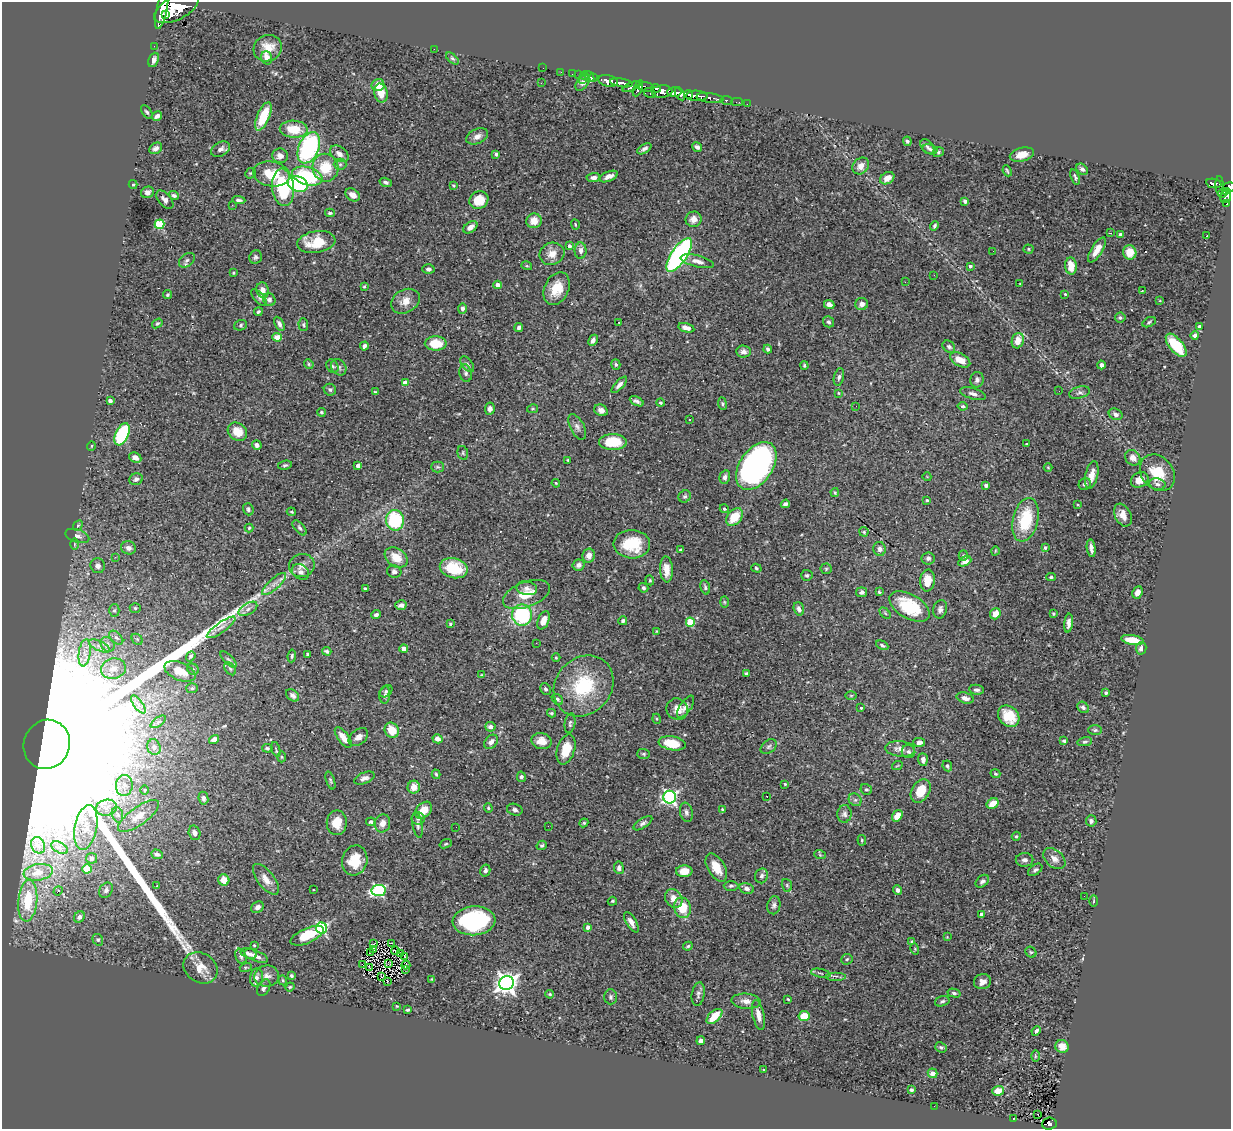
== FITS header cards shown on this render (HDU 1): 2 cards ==
NAXIS1  =                 1229
NAXIS2  =                 1127

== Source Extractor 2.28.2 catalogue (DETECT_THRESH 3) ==
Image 1229 x 1127 px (HDU 1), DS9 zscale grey, 1 PNG px = 1 image px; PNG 1233 x 1131 px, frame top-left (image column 1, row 1127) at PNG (2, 2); each listed source drawn as its Kron ellipse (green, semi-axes under 4 px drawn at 4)
Background 0.827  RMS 0.025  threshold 0.0741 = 3 sigma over >= 5 px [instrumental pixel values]
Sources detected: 503; of the 503, the 500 brightest by FLUX_AUTO listed and drawn (3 fainter detections omitted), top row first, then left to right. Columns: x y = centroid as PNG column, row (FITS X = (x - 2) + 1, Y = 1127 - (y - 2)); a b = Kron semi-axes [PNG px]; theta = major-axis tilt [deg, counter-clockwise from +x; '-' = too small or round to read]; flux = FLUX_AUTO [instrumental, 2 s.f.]
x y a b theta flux
162 8 21 5 78 3900
176 8 24 11 27 7500
165 15 4 3 - 850
154 46 2 2 - 8.9
268 48 14 13 - 23
434 49 2 2 - 5.9
267 58 7 5 -74 13
452 59 8 4 -41 2.9
154 60 7 5 67 6.7
543 68 2 2 - 9.2
561 72 2 2 - 17
572 74 2 2 - 10
579 75 2 2 - 15
585 76 4 2 - 25
589 76 6 3 -51 32
594 78 3 2 - 30
582 79 3 2 - 74
608 81 10 5 -11 1800
541 83 3 3 - 1.6
583 83 9 5 54 9.3
621 83 11 3 -9 1400
378 85 6 6 - 18
632 87 10 4 22 590
646 87 8 4 -5 510
638 88 8 3 67 590
656 88 5 3 - 510
662 92 10 6 5 1400
674 92 7 5 -1 2400
381 93 9 6 -78 23
650 93 6 4 -32 230
680 94 7 4 -59 1300
688 94 4 3 - 410
697 96 11 5 -1 1600
710 98 13 5 -8 520
726 100 6 3 -9 60
737 102 5 2 - 16
747 104 2 2 - 6.9
147 112 8 4 -54 2.9
157 116 5 4 - 6.9
263 116 15 6 67 54
294 129 14 8 -2 41
477 136 11 7 25 8.9
907 141 5 4 - 2.7
697 147 5 4 - 4.9
927 147 8 5 -49 4.9
156 148 7 5 35 6
309 148 16 10 66 220
221 149 10 6 29 7.7
644 149 8 4 32 5.5
930 149 7 5 -10 3.8
939 152 5 4 - 2.5
339 154 10 7 -38 9.4
496 154 4 3 - 3.5
1022 155 12 6 14 18
280 156 8 7 - 9.9
340 164 6 6 - 3.5
861 166 9 7 46 12
325 168 14 13 - 49
1082 169 6 5 - 5
1007 171 6 3 -65 2.4
250 173 5 5 - 2.4
271 174 18 12 -10 54
307 176 16 9 -17 120
608 176 10 5 22 9.7
594 177 7 4 4 6.6
1075 177 8 3 -72 3.2
887 178 7 5 32 15
386 182 6 4 -16 3.8
1214 183 8 4 -9 220
133 184 4 4 - 2.1
298 184 10 7 -21 110
453 185 4 3 - 1.5
1220 186 10 4 -87 280
283 187 19 11 -83 120
1229 187 6 5 - 500
1225 191 3 3 - 140
147 192 7 5 25 7.7
1223 193 5 4 - 150
174 195 5 4 - 3.4
353 195 8 6 -35 9.9
1226 195 8 5 82 340
165 200 11 6 -49 8
239 200 7 3 -5 3.8
479 200 10 8 29 28
965 201 4 3 - 4.4
1227 204 4 3 - 25
232 205 2 2 - 22
330 213 5 3 - 3
694 219 8 7 - 13
534 221 8 7 - 18
159 224 5 4 - 110
575 225 5 3 - 1.7
934 226 5 3 - 3
470 227 8 5 38 10
1110 233 3 3 - 1.8
1120 234 3 3 - 2.4
1207 236 2 2 - 1.4
316 242 19 11 9 45
569 246 4 3 - 4
1029 249 5 4 - 1.9
1097 250 14 5 59 16
581 251 8 6 89 7.4
993 251 2 2 - 1.3
1130 252 7 6 - 25
552 254 12 11 - 17
679 255 20 7 56 450
256 257 7 6 - 3.6
187 260 9 6 38 4.9
697 261 17 5 -13 10
527 266 5 3 - 1.7
970 266 3 3 - 4.3
1071 266 8 6 -85 24
428 269 6 5 - 4.4
233 273 4 3 - 1.8
934 275 2 2 - 1
905 282 3 2 - 2.5
1020 284 3 2 - 1.1
498 285 4 4 - 12
364 286 3 2 - 1.7
557 289 17 12 64 35
263 290 8 6 -77 11
1142 291 2 2 - 1
1065 294 4 3 - 1.6
167 295 4 4 - 2.7
259 297 10 5 -48 4.2
269 300 6 6 - 6.5
405 301 15 11 30 17
1160 301 3 2 - 1.3
862 304 6 6 - 8.3
829 305 5 4 - 8.5
462 309 5 4 - 5.2
258 312 4 3 - 2.8
1120 318 5 5 - 3.5
618 322 3 2 - 2.6
829 322 6 5 - 3.8
1149 322 7 4 29 2.8
157 323 6 4 37 2.6
279 324 8 4 -61 5.6
241 325 6 5 - 2.7
303 325 6 4 -87 2.9
1199 327 4 3 - 7.4
519 328 4 4 - 4.9
686 328 8 4 -14 9
1195 335 4 4 - 5
277 337 5 4 - 24
593 340 6 4 62 6.2
1018 341 8 6 74 20
436 343 11 7 1 40
1176 345 14 6 -50 63
364 346 4 3 - 4.4
949 347 7 5 -41 3.9
768 349 4 4 - 3.3
744 351 7 6 - 6.5
960 360 11 6 -29 20
309 364 5 4 - 2.2
467 364 9 5 -52 4.3
616 364 5 4 - 2.8
1101 365 4 4 - 5.5
333 366 7 5 -53 3.4
804 366 4 3 - 2.2
339 367 9 7 -54 5.5
466 373 9 6 -77 4.9
839 377 9 5 78 4.8
977 380 8 6 76 5.9
405 383 4 4 - 17
619 385 10 4 47 6.2
330 390 6 5 - 3.3
1059 391 2 2 - 1.3
375 392 4 4 - 2.1
1080 392 11 6 13 5.6
839 393 4 3 - 1.5
973 394 13 5 -15 6.7
110 400 4 3 - 5.6
637 401 7 3 -25 4.9
660 403 4 4 - 2.4
722 404 6 4 -83 2.4
856 406 2 2 - 1.8
963 406 5 4 - 2.9
490 409 6 5 - 6.8
532 409 5 4 - 2
601 410 7 5 -27 6.8
321 412 4 4 - 2.4
1116 414 7 5 -26 6.9
690 420 2 2 - 1.4
577 427 14 7 -63 7.4
237 432 10 8 -37 24
122 434 12 6 65 150
613 442 14 8 0 59
1027 444 3 2 - 1.6
257 445 5 4 - 5.8
91 446 5 3 - 1.3
463 453 7 5 -78 3.2
135 458 6 5 - 11
1133 458 8 7 - 9.9
568 460 3 3 - 1.6
285 465 7 4 10 2.9
358 466 4 4 - 12
756 466 26 16 56 550
438 467 6 5 - 3.2
1048 468 4 3 - 1.3
1157 473 20 15 -51 47
1092 475 14 6 77 15
725 477 7 5 75 5.8
927 477 4 3 - 1.1
136 479 7 5 22 6.5
1140 480 9 7 31 15
556 483 4 3 - 1.6
1085 484 6 5 - 4.2
1157 484 8 5 -12 5.3
986 485 3 3 - 6.2
835 492 4 3 - 1.8
685 496 6 5 - 3.5
927 500 4 3 - 1.8
785 504 4 4 - 5.8
1078 505 4 2 - 1.3
248 509 6 5 - 3.8
724 509 5 4 - 2.2
291 512 4 3 - 1.7
1123 515 12 8 -65 14
735 517 10 7 49 39
395 520 10 9 - 120
1026 520 22 12 77 78
78 526 5 4 - 1.8
249 528 4 4 - 1.9
300 528 9 5 -48 4.1
864 532 5 4 - 2
77 536 12 6 -19 8.2
74 544 6 4 89 2.1
632 544 18 14 -4 61
129 548 7 6 - 7
1045 548 3 3 - 3.2
1091 548 9 4 -82 6.6
880 549 7 6 - 5.9
681 550 3 3 - 2.6
995 551 5 3 - 1.4
589 556 7 6 - 10
963 556 5 4 - 2.2
115 557 3 2 - 2.7
396 558 12 9 -34 27
928 558 6 6 - 5.3
965 561 7 4 28 8.9
578 565 6 5 - 6
98 566 7 7 - 7.6
302 566 13 11 18 12
454 568 14 10 -14 62
756 568 5 4 - 2.5
666 569 13 6 -87 15
826 569 5 5 - 2.2
394 571 7 6 - 5.3
301 572 9 7 -35 8.1
807 575 5 5 - 3
1051 577 5 4 - 2.7
650 580 5 4 - 1.8
927 580 11 7 84 22
274 584 15 5 43 11
705 587 7 4 -74 3.8
527 588 10 7 -10 7.3
643 588 5 4 - 3.6
365 589 3 3 - 4.2
862 592 5 5 - 3.8
879 592 3 3 - 2.2
1137 592 6 5 - 10
526 594 25 12 21 31
724 602 6 4 -88 1.8
401 605 6 5 - 5.1
910 606 22 12 -30 86
135 608 5 5 - 2.8
248 609 10 5 31 6.4
799 609 7 5 -72 6.2
940 609 9 6 77 5.8
114 610 6 5 - 3.1
885 613 6 4 -46 2.4
995 614 6 5 - 19
1053 614 3 3 - 1.8
376 615 5 4 - 4
522 615 10 10 - 150
544 620 9 5 69 15
623 621 4 4 - 4.1
690 622 4 4 - 68
1069 623 9 4 84 7.4
450 624 4 3 - 2.5
221 627 17 5 35 9.2
656 631 3 2 - 1.1
116 638 8 5 -44 4.4
137 639 6 4 -46 2.5
1132 640 11 4 -9 36
536 643 2 2 - 3.6
108 644 8 6 -50 6.3
882 645 6 4 -27 3.2
100 646 11 5 -26 7.9
1141 648 6 5 - 6.8
404 649 4 4 - 17
327 651 4 3 - 2.9
85 653 13 6 83 12
307 654 3 3 - 2.6
191 656 5 4 - 3.1
292 656 6 4 83 2.6
556 658 4 3 - 1.2
229 660 10 4 -45 4.4
113 669 12 10 13 19
193 669 6 5 - 3.4
230 669 7 5 -53 3.1
180 671 16 9 -22 27
746 673 4 3 - 3.1
481 675 4 3 - 1.1
584 686 32 27 49 110
192 688 6 5 - 2.8
545 689 6 5 - 3.6
977 690 7 5 -6 4.9
386 691 7 5 40 3.2
1106 693 3 3 - 3.2
292 695 7 5 -39 5.6
385 695 8 5 83 4.2
851 696 5 3 - 1.8
965 698 9 5 -17 10
557 699 6 4 -44 2.9
138 705 11 4 -55 6.9
686 707 13 5 55 7.3
1083 707 6 5 - 4
861 708 3 3 - 2.1
677 709 11 10 - 16
551 713 4 3 - 2.1
1009 716 12 9 -47 49
657 719 5 3 - 1.5
158 722 9 4 36 3.8
570 723 10 5 80 3.8
490 727 5 5 - 5.8
392 730 8 6 -58 32
1095 730 7 5 1 3.3
343 737 12 5 -54 18
358 737 11 7 38 9.4
437 739 5 4 - 8.4
214 740 5 4 - 5.6
541 741 10 8 -12 16
1064 741 4 3 - 3.5
491 742 8 5 47 8.7
919 742 6 4 -3 7.7
1085 742 7 4 12 3
672 743 14 7 -9 40
47 744 25 23 69 470000
154 747 8 6 -75 5.4
769 747 9 6 40 4.4
267 748 5 4 - 2.6
276 749 8 3 -73 3
566 749 15 8 73 33
900 749 15 7 -5 11
908 752 7 6 - 4.6
643 754 6 5 - 2.8
281 757 5 3 - 1.6
923 759 6 5 - 7.9
897 766 5 3 - 1.4
947 766 5 4 - 2.8
436 774 5 3 - 2.5
995 774 5 4 - 2.4
521 777 5 4 - 3.9
364 778 11 5 21 6.4
330 780 9 4 -72 2.8
785 784 3 3 - 1.6
124 785 10 8 85 11
414 787 6 6 - 18
866 789 6 5 - 2.8
145 790 5 3 - 1.3
921 791 13 9 60 36
767 796 3 2 - 1.5
670 797 6 6 - 350
203 798 6 5 - 4.5
855 800 7 6 - 4.3
993 804 6 5 - 22
106 808 10 8 12 11
488 808 5 3 - 1.9
722 809 4 4 - 2.4
423 810 10 7 46 22
515 810 8 5 -15 4.7
686 812 10 6 -78 5.8
844 814 8 7 - 6
118 815 8 5 -72 4.1
138 816 24 9 36 20
897 816 6 5 - 20
418 818 6 6 - 4.7
1091 821 6 5 - 5.2
371 822 5 4 - 3
337 823 12 10 89 23
382 823 9 7 73 13
584 823 4 4 - 1.8
643 823 11 5 33 5.3
417 825 13 5 -80 5
548 826 2 2 - 6.2
456 827 2 2 - 3.7
86 828 23 11 79 28
194 833 7 6 - 7.7
1016 836 5 4 - 2.1
862 840 5 3 - 1.9
446 844 6 4 20 2.1
38 845 8 6 -63 8.1
542 845 5 4 - 2.8
60 848 9 5 -31 6.5
157 854 6 4 -20 5
820 855 6 3 -19 1.9
91 858 5 5 - 5.3
1054 859 13 8 -41 12
355 860 15 12 76 36
1025 860 9 7 1 7.4
619 868 6 5 - 5.6
716 868 15 8 -60 24
87 869 4 4 - 38
1035 870 8 5 37 4.6
485 871 6 5 - 4.4
684 871 8 5 2 17
38 872 15 8 9 16
762 876 7 6 - 4.9
266 879 18 8 -52 15
224 880 6 5 - 19
982 881 7 5 42 4.3
787 885 6 5 - 2.8
157 886 3 2 - 3.5
731 886 7 4 1 3.4
747 889 7 5 -15 5.8
106 890 8 6 56 4.4
313 890 3 3 - 5
379 890 7 5 9 250
897 890 5 4 - 5.9
58 891 5 3 - 7.7
1084 896 2 2 - 2.7
674 898 10 8 -54 15
28 901 21 9 85 53
612 901 5 4 - 1.8
1094 901 6 4 88 1.8
774 905 9 6 79 5.3
257 907 6 5 - 6.9
682 908 10 8 -78 37
981 914 4 4 - 5
79 917 6 5 - 5.1
474 921 21 14 4 200
631 922 11 5 -59 8.4
588 927 4 3 - 7.6
322 928 6 5 - 250
307 936 18 7 24 47
947 937 4 3 - 1.2
98 940 6 5 - 2.8
912 941 4 4 - 1.8
391 943 4 2 - 2.7
373 944 2 2 - 1.8
254 945 3 2 - 1.4
688 946 5 3 - 2.4
374 949 4 2 - 1.5
915 949 6 3 -73 1.7
395 951 4 2 - 1.9
1031 952 6 5 - 2.5
249 953 8 5 -17 6.5
371 953 3 3 - 1.3
400 954 3 2 - 1.9
241 956 8 5 -69 3.8
256 956 12 5 -22 10
405 956 2 2 - 2.4
847 959 6 5 - 2.8
389 963 4 2 - 1.7
362 964 3 2 - 1200
406 965 4 2 - 2.5
246 967 6 4 18 2.3
201 968 18 14 -32 25
370 968 4 2 - 1.9
405 970 3 2 - 0.96
821 973 10 3 -11 3
267 976 12 10 7 12
292 976 4 3 - 3.1
835 976 10 2 0 2.4
257 977 9 6 83 8.4
382 977 3 2 - 1
432 979 4 4 - 1.5
283 980 5 4 - 2
387 981 3 2 - 1.7
982 982 8 7 - 12
506 983 7 7 - 1100
290 987 5 4 - 2
264 988 9 6 62 5.1
954 993 6 4 -14 3.2
550 994 4 3 - 1.7
698 994 12 6 81 5.3
611 997 7 6 - 3.6
788 999 3 2 - 1.5
746 1001 14 7 -5 11
942 1001 7 5 16 3.8
397 1006 3 2 - 1.5
408 1010 4 3 - 2.9
758 1015 15 6 -78 13
714 1016 9 5 42 31
804 1016 5 5 - 32
1036 1031 5 3 - 3.7
701 1041 4 4 - 7.4
1062 1046 7 6 - 17
941 1047 6 5 - 3.1
1035 1056 6 4 -90 2
764 1070 4 3 - 1.3
933 1073 5 4 - 8.4
911 1090 4 3 - 2.6
998 1091 6 5 - 18
934 1106 2 2 - 0.89
1038 1114 3 2 - 1.8
1014 1118 3 2 - 0.85
1049 1124 7 6 - 140
At the frame edge (FLAGS 8, measured only in part): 1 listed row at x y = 1229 187
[3 fainter detections neither listed nor drawn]